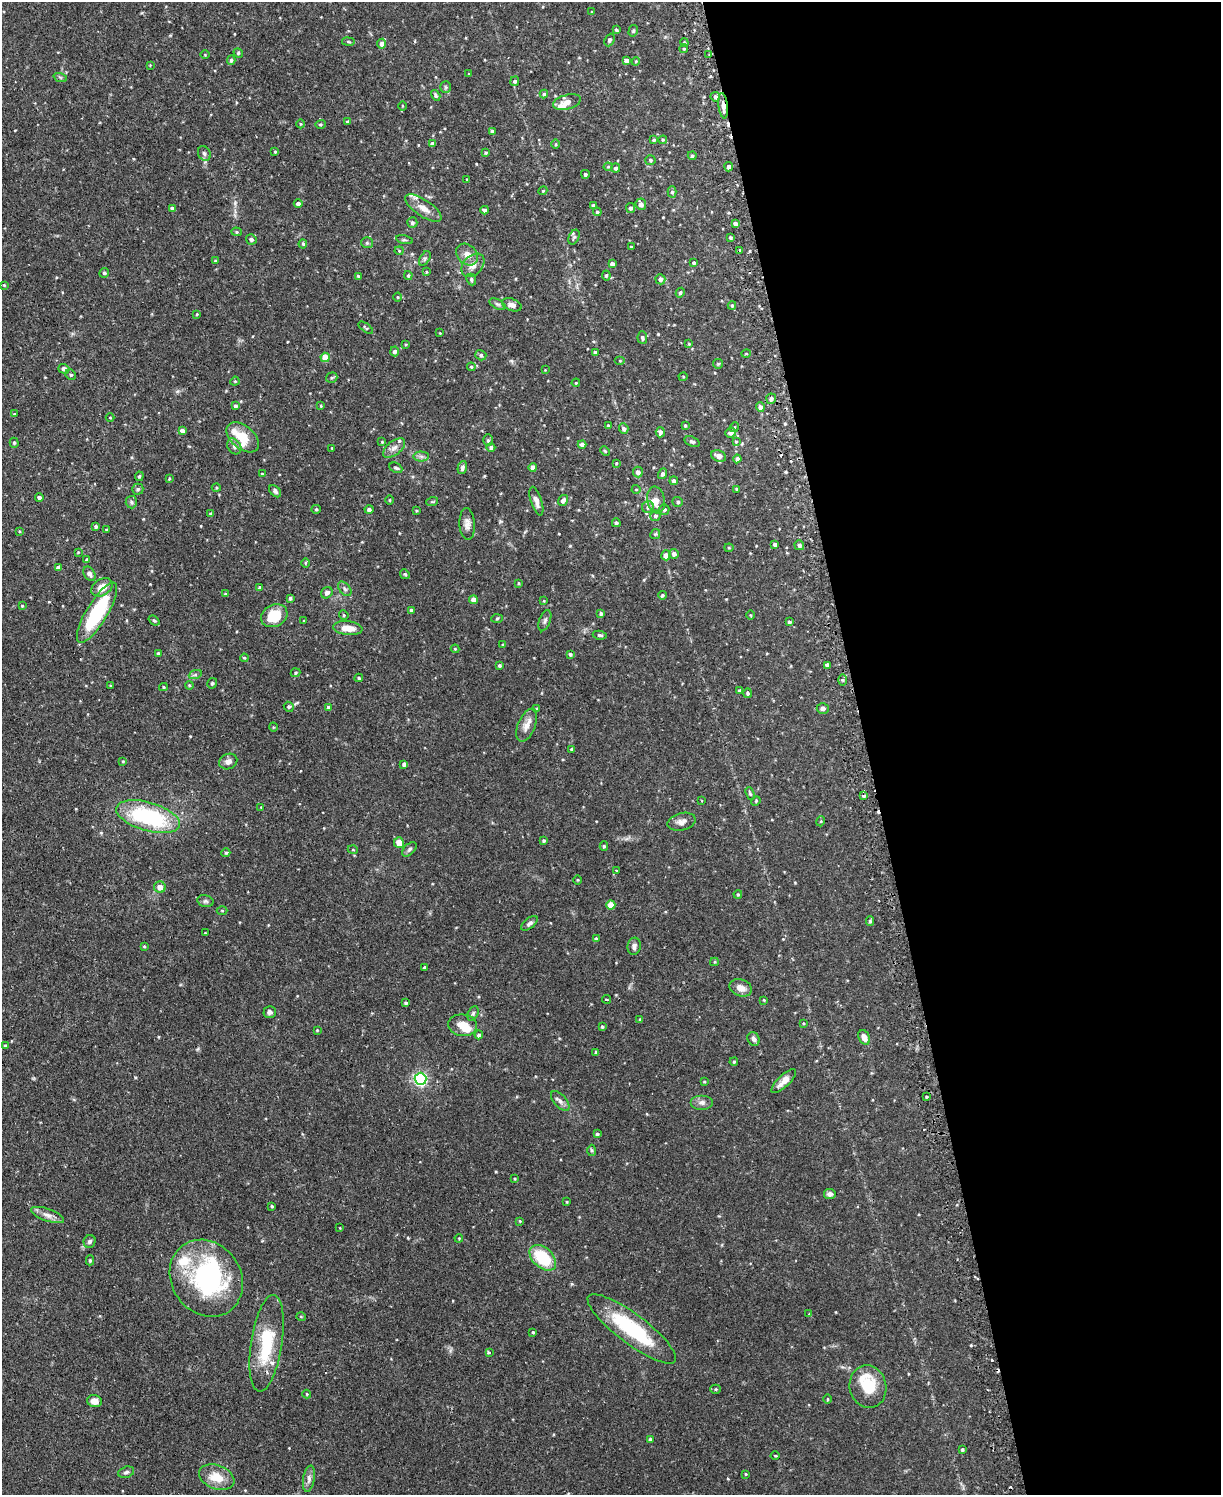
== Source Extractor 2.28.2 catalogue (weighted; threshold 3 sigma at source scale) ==
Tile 8 of 4 x 3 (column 4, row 2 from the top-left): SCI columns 3689-4907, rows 1652-3144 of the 4939 x 4911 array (HDU 1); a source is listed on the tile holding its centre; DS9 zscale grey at full resolution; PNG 1223 x 1497 px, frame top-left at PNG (2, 2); each listed source drawn as its Kron ellipse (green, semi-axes under 4 px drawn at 4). Shown black and unused: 29% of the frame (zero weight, under 2 of 3 exposures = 4% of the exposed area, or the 3 px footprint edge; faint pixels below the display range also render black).
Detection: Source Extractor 2.28.2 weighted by HDU 2 'WHT'; one run over the whole footprint, this tile lists its part. Background 0.0811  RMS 0.0052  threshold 0.0233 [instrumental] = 3 sigma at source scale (4.5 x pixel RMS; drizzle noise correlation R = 1.50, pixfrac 1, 0.05/0.05 arcsec/px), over >= 5 px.
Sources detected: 337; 1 inside a brighter object's white glare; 8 cosmic-ray / hot-pixel residue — neither listed nor drawn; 13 inside a brighter listed object's ellipse — not listed separately; the other 315 listed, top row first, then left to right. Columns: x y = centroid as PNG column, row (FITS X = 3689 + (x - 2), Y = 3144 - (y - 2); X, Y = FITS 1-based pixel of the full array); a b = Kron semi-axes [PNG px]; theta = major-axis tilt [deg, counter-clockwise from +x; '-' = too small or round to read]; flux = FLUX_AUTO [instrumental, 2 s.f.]
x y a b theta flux
592 12 4 3 - 0.5
616 30 4 3 - 0.7
633 31 6 4 75 0.66
609 40 6 5 - 1
348 42 6 3 -9 0.53
684 43 4 3 - 0.7
382 44 5 4 - 2.8
684 49 4 4 - 0.62
238 53 5 4 - 0.57
205 55 4 3 - 0.4
709 55 4 2 - 0.47
231 60 5 4 - 0.88
627 61 4 4 - 2.2
636 61 4 3 - 0.44
150 65 2 2 - 0.33
469 74 4 3 - 0.39
60 77 7 4 -19 0.78
515 81 5 4 - 1.1
446 87 6 5 - 0.76
544 94 4 4 - 0.91
436 95 5 4 - 1
715 97 5 4 - 1.4
567 102 14 7 15 4.2
402 106 4 3 - 0.42
723 106 13 4 -84 2.9
347 121 3 3 - 0.51
300 124 4 3 - 0.44
320 124 5 4 - 0.67
492 131 4 4 - 1.1
654 140 4 3 - 0.72
663 140 4 4 - 0.5
432 144 4 4 - 1.8
556 144 5 3 - 0.47
275 152 4 3 - 0.51
204 153 8 6 -60 1.2
486 153 3 3 - 0.6
692 156 4 4 - 0.9
650 160 5 5 - 0.84
608 167 4 4 - 0.49
729 167 4 4 - 1.6
616 168 4 4 - 1
585 174 4 4 - 0.89
467 179 3 3 - 0.37
543 191 4 4 - 0.47
672 192 5 4 - 0.89
298 203 4 4 - 1.5
641 204 6 5 - 2.5
593 205 3 3 - 0.87
172 208 4 4 - 1.2
423 208 21 8 -34 5.4
630 208 5 4 - 0.98
485 210 4 3 - 1.3
597 212 4 4 - 0.79
412 223 5 5 - 1.1
735 224 4 4 - 2.3
237 232 5 4 - 0.67
574 237 8 5 67 0.99
730 237 4 4 - 0.87
251 239 5 5 - 1.3
404 240 8 3 -12 0.76
367 243 6 5 - 0.85
303 244 4 4 - 0.58
631 247 3 2 - 0.42
740 250 3 2 - 0.7
399 251 4 4 - 0.52
467 254 12 9 -43 3.8
425 258 8 5 59 1
216 261 4 3 - 1.1
694 263 4 3 - 1
612 264 4 4 - 1.9
473 265 13 9 45 3.8
426 272 3 2 - 0.4
104 273 5 4 - 0.95
408 275 4 3 - 0.63
606 275 5 4 - 0.87
358 276 4 3 - 0.6
471 279 6 4 -66 0.89
660 279 5 5 - 1.7
4 285 3 3 - 0.42
680 293 5 4 - 0.88
398 297 4 3 - 0.39
497 304 9 4 -26 1.1
512 305 10 6 -19 2.6
732 305 4 3 - 0.71
197 314 3 3 - 0.44
366 328 8 3 -37 0.75
440 333 3 2 - 0.33
642 338 6 5 - 1.2
406 344 3 3 - 0.47
689 344 4 4 - 0.46
395 351 5 4 - 1.6
595 353 4 4 - 1.6
746 354 5 3 - 0.46
481 355 6 5 - 1.1
325 357 5 4 - 9.6
620 361 5 3 - 0.43
718 364 5 4 - 0.59
471 367 4 3 - 0.59
64 369 5 4 - 1.7
545 370 3 3 - 0.31
71 375 5 5 - 0.8
683 377 4 4 - 0.48
332 378 6 5 - 0.83
235 381 5 3 - 0.42
576 383 4 3 - 0.37
771 399 5 5 - 1.5
235 406 4 3 - 1.1
321 406 4 3 - 0.46
760 407 5 4 - 2.5
14 414 4 3 - 0.55
110 418 4 3 - 0.38
608 425 3 3 - 0.48
685 425 3 3 - 0.54
735 427 5 3 - 0.44
624 429 5 4 - 1.3
182 431 4 4 - 1.9
660 432 5 4 - 1.8
731 433 5 5 - 1.8
243 437 19 11 -40 11
488 440 6 5 - 0.9
382 442 3 3 - 0.44
692 442 8 4 -19 1.2
736 442 4 4 - 0.44
14 443 5 4 - 0.74
582 444 4 4 - 2.2
234 446 8 6 -59 1.7
491 447 4 4 - 1.1
332 448 2 2 - 0.37
394 448 13 7 38 2.5
605 451 5 3 - 0.5
421 456 7 5 -1 1.3
719 456 8 5 -23 2.9
737 459 4 4 - 1.8
616 463 3 2 - 0.44
533 467 4 4 - 2.2
396 468 7 5 -25 1.1
462 468 7 4 75 1.2
638 472 5 5 - 2.2
262 474 4 3 - 0.44
663 474 5 4 - 1.6
139 476 5 4 - 0.7
169 479 3 2 - 0.44
674 481 4 4 - 1.3
216 488 4 4 - 0.56
138 489 5 5 - 0.76
636 489 4 4 - 0.49
737 489 4 3 - 0.74
275 491 7 4 -47 1.2
39 497 4 4 - 1.5
390 500 4 3 - 0.4
563 500 5 4 - 1.7
656 500 13 8 -80 4.1
536 501 15 5 -72 2.7
131 502 6 5 - 0.99
432 502 6 3 18 0.54
678 502 5 5 - 0.89
648 507 6 6 - 1.2
316 509 5 4 - 0.58
369 509 4 4 - 1.3
664 509 5 5 - 1.3
416 511 4 2 - 0.4
211 514 4 3 - 1
655 516 5 5 - 1.2
616 523 4 4 - 0.89
467 524 16 8 -86 2.8
96 526 4 4 - 0.97
107 530 4 3 - 1
19 531 4 3 - 0.4
655 534 5 4 - 0.67
775 544 3 3 - 1.1
799 545 5 4 - 1.2
729 548 4 4 - 0.56
78 552 3 3 - 0.37
674 554 5 5 - 1.7
666 555 5 4 - 3.5
87 560 4 4 - 0.94
305 563 5 3 - 0.5
58 568 4 4 - 3.3
89 574 8 5 -59 2
405 574 5 4 - 0.66
518 583 4 3 - 0.42
102 587 11 8 33 6
260 587 4 3 - 0.99
345 589 8 5 -49 1.2
327 593 6 5 - 1.8
225 594 4 3 - 0.67
662 595 4 4 - 0.82
290 598 4 4 - 0.81
473 600 4 4 - 3.9
544 601 3 3 - 0.38
22 606 4 3 - 0.41
411 610 3 3 - 0.76
97 613 35 10 59 38
601 613 4 4 - 0.93
344 615 5 4 - 0.64
751 615 5 3 - 0.46
274 616 14 11 27 13
497 618 6 4 3 0.6
154 620 6 4 -37 0.62
304 621 4 2 - 0.33
545 621 11 5 70 1.3
789 622 4 3 - 0.86
348 628 15 7 -6 6.3
600 635 7 4 -8 1
503 645 4 3 - 0.63
455 649 4 4 - 0.48
158 653 3 3 - 0.85
570 654 4 4 - 0.81
244 658 4 3 - 0.47
499 665 3 3 - 0.72
827 665 4 3 - 1.5
296 673 5 4 - 0.68
195 675 7 4 19 0.94
359 678 4 3 - 0.75
842 680 6 4 -89 0.8
212 683 5 4 - 0.88
189 685 4 3 - 0.45
111 686 3 3 - 0.48
163 687 4 4 - 0.62
739 690 3 3 - 0.89
747 693 5 4 - 0.86
289 707 5 4 - 0.85
328 707 4 3 - 0.97
823 708 6 5 - 1.7
537 709 3 3 - 0.74
527 725 17 8 68 4.1
273 727 5 3 - 0.38
572 749 4 3 - 1.1
123 761 3 3 - 0.47
228 761 9 7 25 2.3
404 764 4 4 - 1.4
750 794 6 4 -70 0.78
864 796 3 3 - 0.83
702 801 3 2 - 0.44
756 801 5 4 - 0.54
261 807 4 3 - 0.41
148 817 33 14 -16 51
821 821 5 3 - 0.46
682 822 14 8 14 3.2
544 840 4 4 - 0.68
399 843 5 5 - 4.3
604 846 5 4 - 0.76
409 849 9 5 45 1.1
353 850 5 3 - 0.45
226 853 4 4 - 0.62
616 870 3 2 - 0.42
577 880 5 3 - 0.44
160 887 6 5 - 3.9
738 894 4 3 - 0.53
205 901 8 6 -13 1.1
611 905 4 4 - 8.1
222 911 5 3 - 0.5
870 921 5 3 - 0.88
529 923 10 5 39 1.3
205 933 2 2 - 0.37
596 939 4 4 - 1.2
144 946 4 4 - 0.48
634 946 9 6 82 1.6
714 962 4 4 - 0.51
424 967 3 3 - 2.5
741 988 11 8 -19 3.7
607 999 4 2 - 0.45
764 1000 3 3 - 0.48
406 1003 4 4 - 0.96
270 1012 6 6 - 1.3
473 1013 7 5 63 0.99
640 1019 3 3 - 0.51
803 1023 4 3 - 0.47
463 1025 15 10 -7 6.1
602 1027 4 3 - 0.63
317 1030 3 3 - 0.44
479 1035 4 4 - 1.1
864 1037 8 5 -63 3.6
754 1039 7 6 - 1.7
5 1046 4 4 - 0.57
596 1052 4 3 - 0.77
734 1062 4 3 - 0.63
420 1079 6 6 - 86
784 1081 16 6 44 4
704 1082 3 3 - 0.46
926 1097 4 3 - 0.54
560 1101 12 6 -48 2
702 1102 11 7 0 2.2
597 1134 4 4 - 0.86
592 1150 6 4 -87 0.71
515 1179 4 3 - 0.41
830 1194 6 5 - 2.1
567 1202 3 3 - 0.41
272 1206 4 3 - 0.59
48 1215 17 6 -19 3.2
520 1221 4 4 - 0.43
340 1228 3 2 - 0.35
459 1238 4 3 - 0.39
90 1241 6 6 - 1.4
543 1258 15 10 -43 22
90 1260 5 4 - 0.8
206 1278 40 34 -55 70
809 1314 4 3 - 0.53
301 1317 5 3 - 0.38
632 1329 54 15 -37 39
533 1332 3 2 - 0.48
267 1343 49 15 81 26
489 1353 3 3 - 1.1
868 1387 21 18 -77 15
716 1389 5 4 - 0.63
307 1394 4 4 - 0.48
828 1399 4 3 - 0.43
94 1401 7 6 - 3.7
650 1439 4 3 - 0.94
962 1449 4 3 - 0.67
775 1456 4 3 - 0.47
126 1472 8 5 16 1.3
745 1474 4 2 - 0.41
217 1477 18 12 -21 9.5
309 1479 13 5 80 2.2
Overlapping masked pixels (flux is a lower limit): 2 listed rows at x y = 723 106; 632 1329